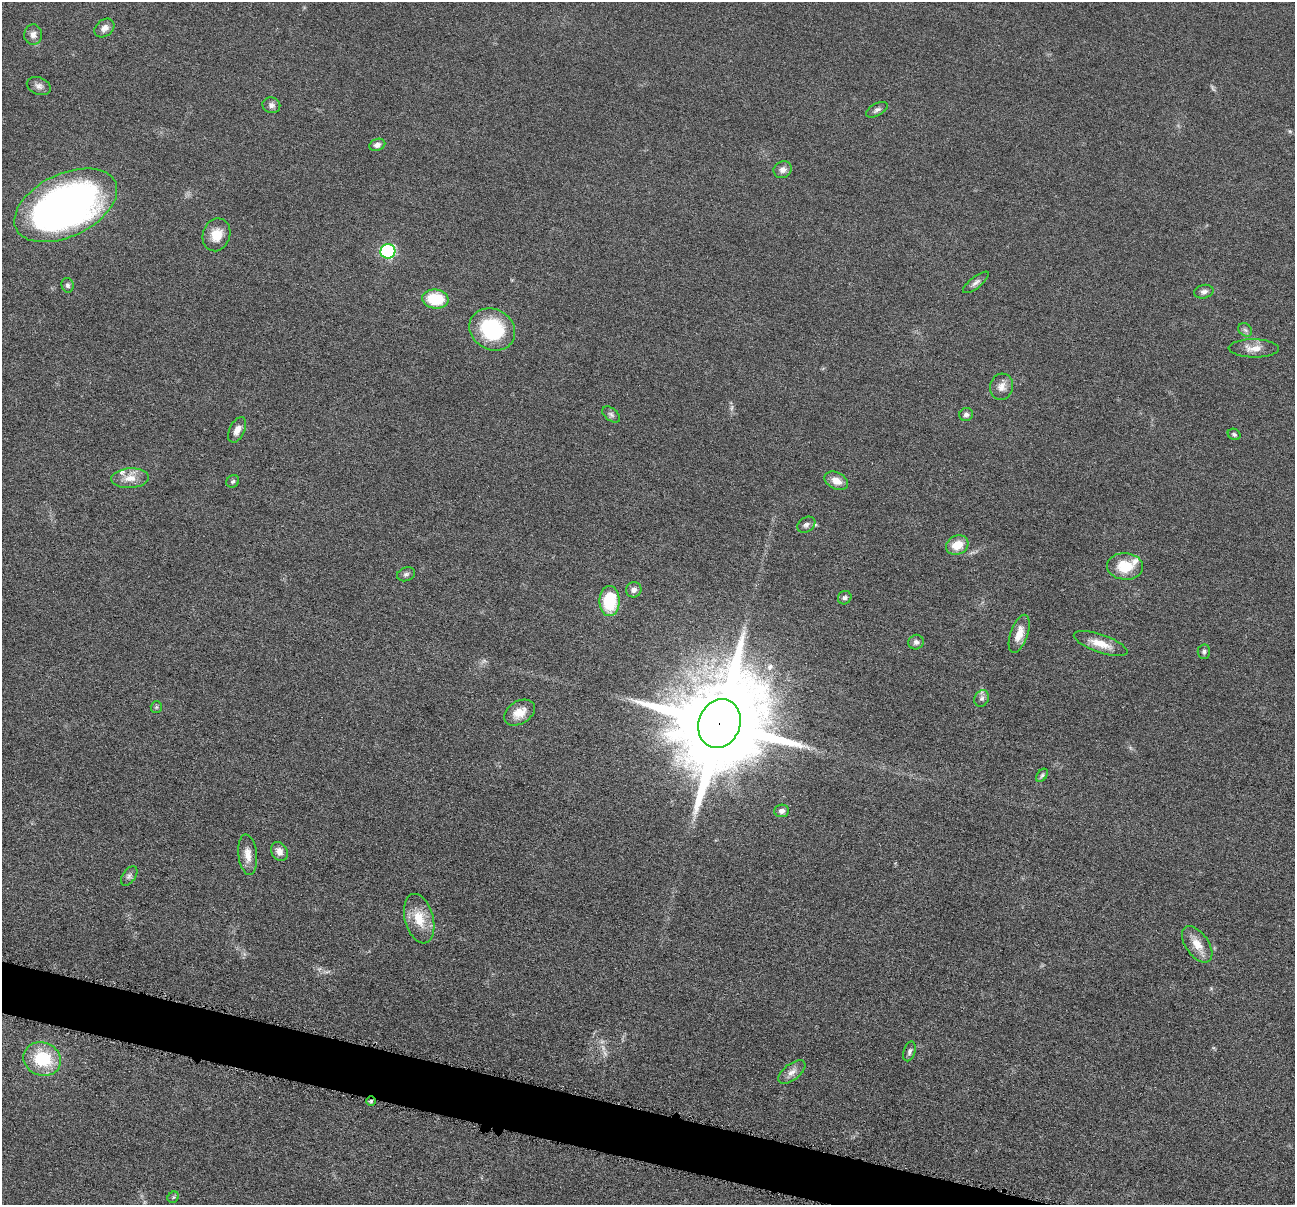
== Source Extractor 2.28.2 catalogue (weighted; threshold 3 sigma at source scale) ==
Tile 6 of 4 x 4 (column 2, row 2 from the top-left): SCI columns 1299-2591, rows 2663-3865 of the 5184 x 5201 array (HDU 1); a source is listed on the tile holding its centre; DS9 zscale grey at full resolution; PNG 1297 x 1207 px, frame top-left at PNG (2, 2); each listed source drawn as its Kron ellipse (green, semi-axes under 4 px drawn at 4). Shown black and unused: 3% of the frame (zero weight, under 4 of 8 exposures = <1% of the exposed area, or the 3 px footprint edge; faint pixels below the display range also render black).
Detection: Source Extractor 2.28.2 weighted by HDU 2 'WHT'; one run over the whole footprint, this tile lists its part. Background 0.036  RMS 0.0036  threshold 0.0148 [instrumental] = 3 sigma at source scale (4.09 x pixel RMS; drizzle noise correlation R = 1.36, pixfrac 0.8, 0.05/0.05 arcsec/px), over >= 5 px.
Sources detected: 58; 3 too faint to see at this stretch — neither listed nor drawn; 3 inside a brighter listed object's ellipse — not listed separately; the other 52 listed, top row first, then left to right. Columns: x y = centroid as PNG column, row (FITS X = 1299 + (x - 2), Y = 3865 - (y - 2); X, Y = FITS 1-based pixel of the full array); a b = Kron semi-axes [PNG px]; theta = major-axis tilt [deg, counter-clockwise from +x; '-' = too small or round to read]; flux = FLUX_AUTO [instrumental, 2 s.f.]
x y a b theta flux
104 28 11 8 39 2
33 35 10 9 - 1.7
39 86 12 8 -22 1.5
271 105 9 8 - 1.3
877 110 12 6 30 1.2
377 145 8 6 22 1.5
783 170 9 8 - 1.7
66 205 55 31 25 180
216 235 17 13 70 5.6
388 251 7 7 - 36
976 282 16 5 38 1.4
68 285 7 6 - 0.86
1204 292 10 6 11 1.3
435 299 13 9 -7 13
492 329 24 20 -30 25
1245 330 7 6 - 0.91
1254 348 25 9 -1 3.8
1002 387 13 11 75 2.7
611 414 10 6 -38 0.96
966 415 7 6 - 1.1
237 430 14 7 64 2.5
1234 434 6 5 - 0.74
130 478 19 10 3 4.1
233 481 7 6 - 0.75
836 481 12 8 -26 3.3
806 525 10 7 33 1.1
957 545 11 9 25 5.4
1125 566 18 13 -4 8.7
406 574 9 6 18 0.97
634 590 8 7 - 1.6
845 598 7 6 - 0.89
609 601 15 10 89 16
1019 634 20 8 71 4.2
916 642 8 7 - 1.1
1101 644 28 9 -19 5.7
1204 652 7 6 - 0.81
982 698 8 7 - 1.2
156 707 6 5 - 0.57
519 713 17 11 31 4.8
719 724 25 20 68 8900
1042 775 7 5 54 0.66
782 811 7 6 - 1.4
279 851 10 7 -60 2.3
248 855 20 9 -83 3.6
129 876 11 6 54 1.1
419 919 25 14 -75 8
1197 944 21 11 -55 4.9
909 1051 10 5 73 1
42 1059 19 16 -20 16
792 1072 16 8 38 2.3
371 1101 5 4 - 0.55
173 1197 6 5 - 0.5
Overlapping masked pixels (flux is a lower limit): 2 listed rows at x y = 719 724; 371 1101